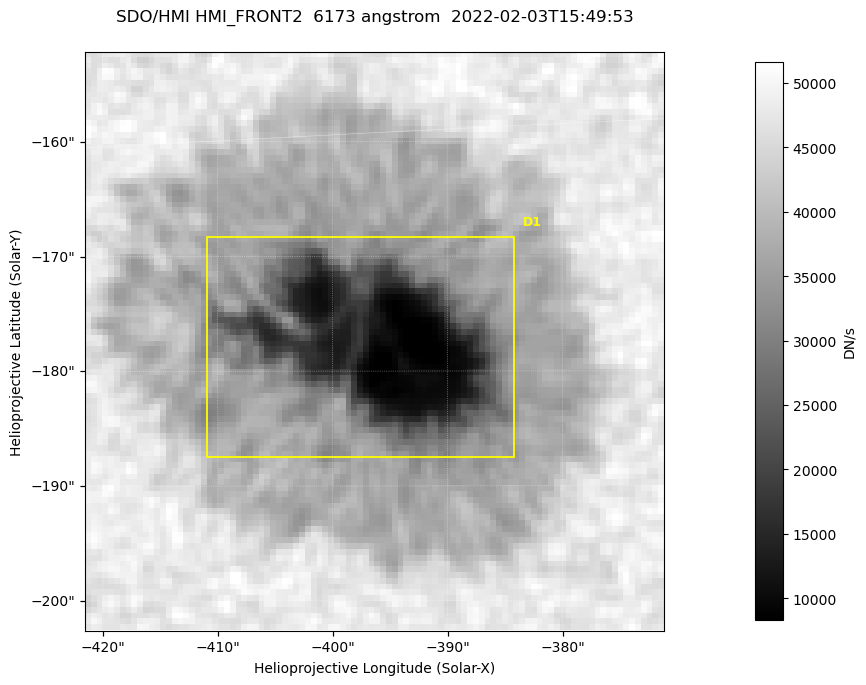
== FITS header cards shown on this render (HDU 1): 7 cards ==
TELESCOP= 'SDO/HMI '           / Telescope
INSTRUME= 'HMI_FRONT2'         / For HMI: HMI_SIDE1, HMI_FRONT2, or HMI_COMBINED
WAVELNTH=                6173. / [angstrom] Wavelength
DATE-OBS= '2022-02-03T15:49:53.300' / [ISO] Observation date {DATE__OBS}
CTYPE1  = 'HPLN-TAN'           / CTYPE1: HPLN
CTYPE2  = 'HPLT-TAN'           / CTYPE2: HPLT
BUNIT   = 'DN/s    '           / Physical Units

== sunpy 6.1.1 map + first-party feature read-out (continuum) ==
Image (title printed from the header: SDO/HMI HMI_FRONT2  6173 angstrom  2022-02-03T15:49:53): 100 x 100 px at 0.504 arcsec/px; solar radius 974 arcsec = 1932 px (partial field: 0.1% of the solar disc is inside the frame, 100% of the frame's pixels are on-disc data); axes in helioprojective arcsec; data unit DN/s (BUNIT, on the colour bar)
Orientation: roll -0.0702 deg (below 1 deg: not rotated)
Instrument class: CONTINUUM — white-light / continuum photospheric image (CONTENT/OBS_TYPE)
Dark features (sunspots / pores): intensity divided by the frame's on-disc median (partial field: no limb-darkening profile); reference = the frame's on-disc median (the 8%-of-disc-diameter window exceeds this field); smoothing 3 px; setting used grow <= 0.75, no closing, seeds <= 0.75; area >= 9 px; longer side >= 3 px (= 1.5 arcsec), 3 px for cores <= 0.7; partial field; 1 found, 1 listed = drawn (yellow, D1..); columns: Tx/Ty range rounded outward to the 2 arcsec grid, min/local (2 s.f., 1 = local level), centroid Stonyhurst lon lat
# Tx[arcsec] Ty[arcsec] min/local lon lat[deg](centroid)
D1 -412..-384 -188..-168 0.16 -25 -16